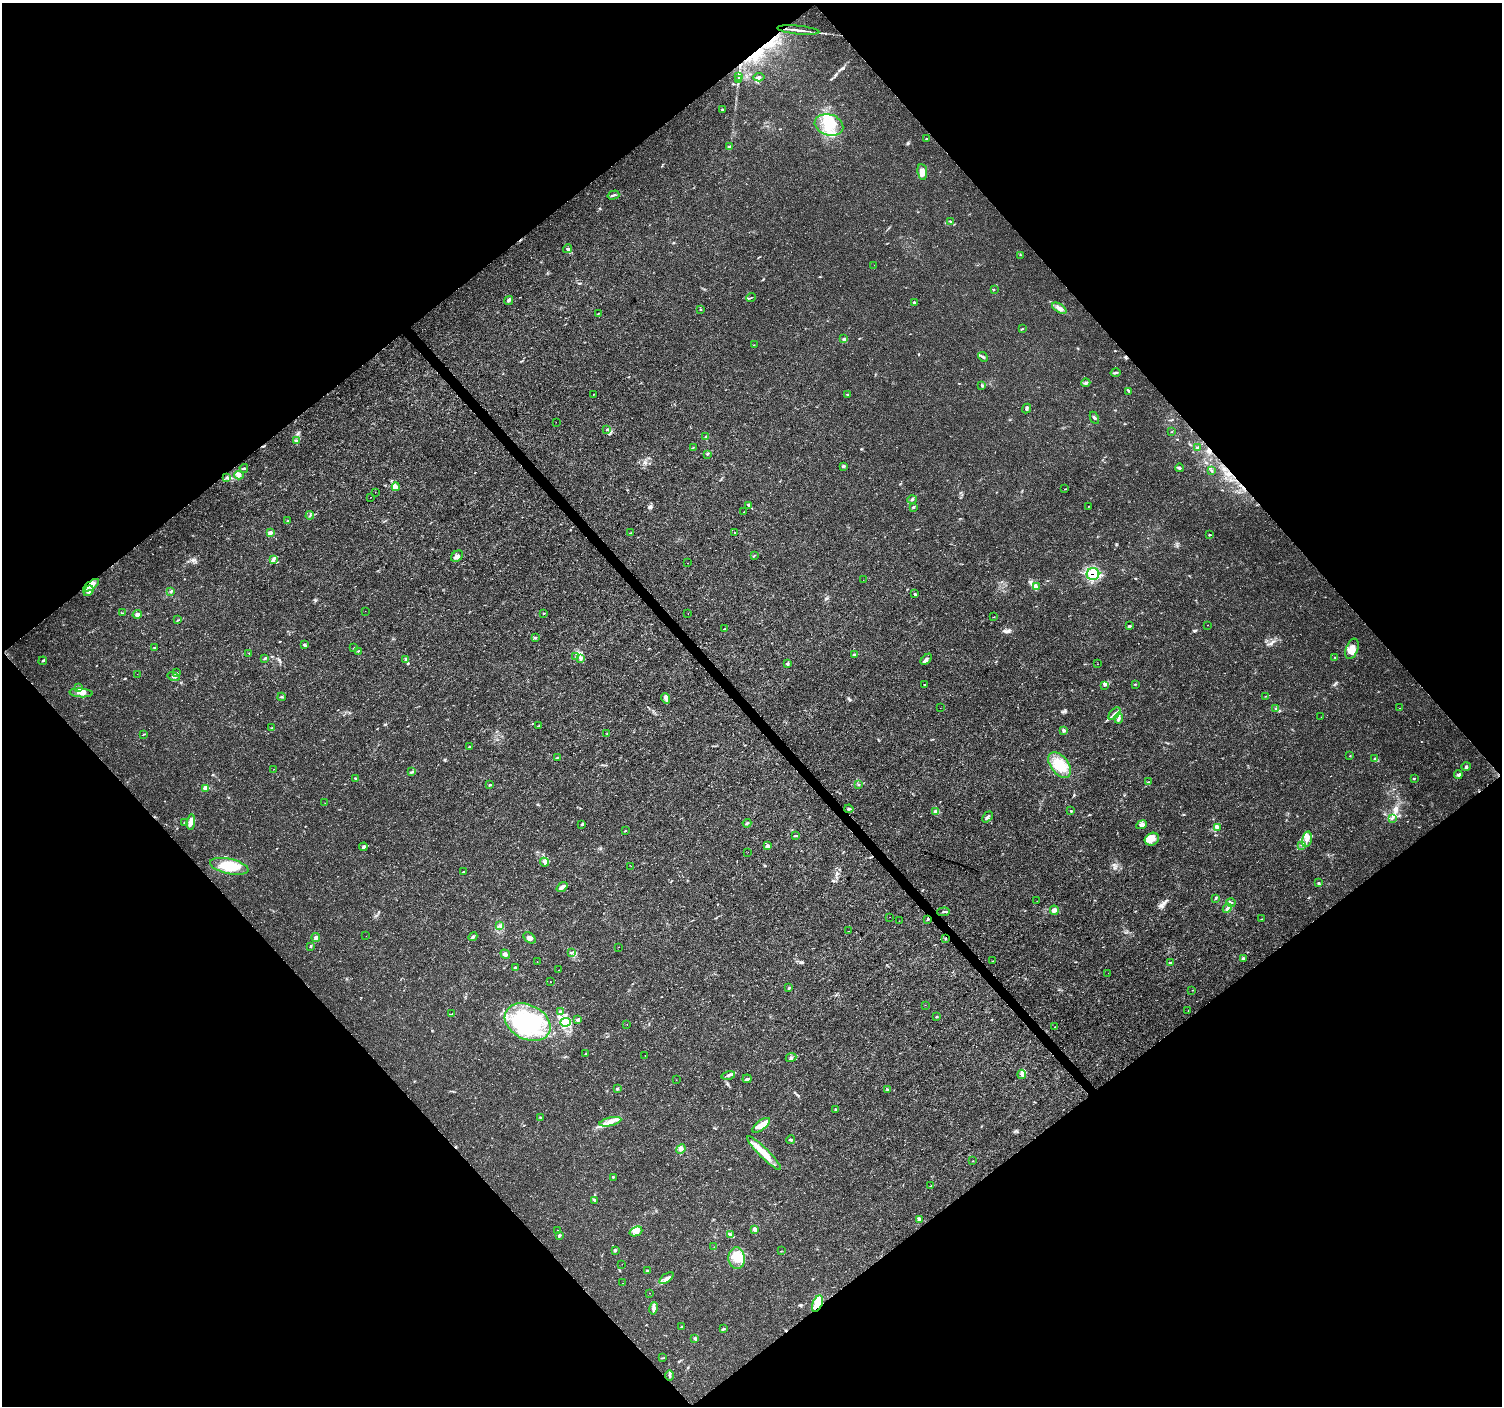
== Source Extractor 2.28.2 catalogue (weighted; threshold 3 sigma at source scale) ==
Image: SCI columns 7-6006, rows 209-5823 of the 6007 x 5966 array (HDU 1 of 3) = the unmasked area's bounding box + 8 px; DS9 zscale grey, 4 x 4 block average (1 PNG px = mean of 4 x 4 image px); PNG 1504 x 1408 px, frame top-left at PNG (2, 3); each listed source drawn as its Kron ellipse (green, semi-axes under 4 px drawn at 4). Shown black and unused: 50% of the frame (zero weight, under 3 of 4 exposures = <1% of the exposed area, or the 3 px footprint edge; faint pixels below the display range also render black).
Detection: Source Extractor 2.28.2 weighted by HDU 2 'WHT'. Background 0.00477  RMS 0.0014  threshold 0.00631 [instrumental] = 3 sigma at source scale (4.5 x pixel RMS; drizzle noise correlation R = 1.50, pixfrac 1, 0.0396/0.0396 arcsec/px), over >= 5 px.
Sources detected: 280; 7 inside a brighter object's white glare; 6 cosmic-ray / hot-pixel residue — neither listed nor drawn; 21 inside a brighter listed object's ellipse — not listed separately; the other 246 listed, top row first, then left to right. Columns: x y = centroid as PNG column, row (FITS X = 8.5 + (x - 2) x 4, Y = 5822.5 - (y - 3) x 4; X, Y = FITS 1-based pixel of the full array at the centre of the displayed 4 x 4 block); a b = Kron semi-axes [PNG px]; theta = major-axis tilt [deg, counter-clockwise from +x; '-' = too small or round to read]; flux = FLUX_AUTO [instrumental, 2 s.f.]
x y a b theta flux
798 30 21 2 -5 4.9
738 76 2 2 - 0.63
759 77 6 3 6 2.1
738 80 2 2 - 0.45
723 110 3 2 - 0.67
829 125 14 10 -17 19
927 139 3 2 - 0.49
729 147 3 2 - 0.62
922 172 8 4 -83 7.4
613 195 6 2 16 1.5
950 221 3 2 - 0.63
568 249 4 3 - 1.4
1020 255 2 2 - 0.29
874 265 2 2 - 0.13
994 290 2 2 - 0.36
751 298 5 2 - 0.9
509 300 5 2 - 2
915 302 2 2 - 0.29
1059 308 8 3 -32 3.4
700 310 2 2 - 0.47
598 313 3 2 - 0.43
1022 329 2 2 - 0.42
844 339 4 2 - 0.96
754 345 2 2 - 0.34
983 357 5 3 - 1.5
1115 373 5 2 - 1.3
1086 383 4 3 - 1.5
982 386 4 2 - 0.82
1129 391 3 2 - 0.78
593 395 2 2 - 0.27
848 395 3 2 - 0.58
1026 409 5 3 - 1.3
1094 418 6 2 -64 1.2
556 422 2 2 - 0.14
607 430 2 2 - 0.33
1171 432 2 2 - 0.28
706 437 4 2 - 0.85
296 441 3 2 - 1.1
693 448 2 2 - 0.33
1197 448 4 2 - 0.79
707 454 3 2 - 0.67
843 466 4 3 - 1.4
244 468 4 2 - 0.95
1179 468 4 3 - 1.4
1211 470 2 2 - 0.4
239 475 5 4 - 2.2
227 477 4 2 - 0.91
396 487 4 4 - 2.5
1065 489 2 2 - 0.28
375 492 2 2 - 0.82
371 497 2 2 - 0.26
912 500 4 3 - 1.4
748 505 4 3 - 1.1
1088 506 2 2 - 0.25
913 507 3 2 - 1.1
743 512 2 2 - 0.22
310 515 4 2 - 0.72
288 521 3 2 - 0.56
735 532 2 2 - 0.28
270 533 4 3 - 2.5
630 533 2 2 - 0.33
1210 535 3 2 - 0.65
754 555 3 2 - 0.49
457 556 6 5 - 3.2
273 560 4 3 - 2.5
688 563 2 2 - 0.38
1093 574 6 6 - 29
863 580 2 2 - 0.13
91 585 9 3 36 4.8
1037 587 3 3 - 1.4
88 591 6 4 51 3.5
171 591 3 2 - 0.98
914 594 3 2 - 0.69
365 611 2 2 - 0.24
122 613 2 2 - 0.46
544 613 3 2 - 0.56
688 613 2 2 - 0.16
137 614 5 3 - 3.2
994 617 3 2 - 0.36
178 620 2 2 - 0.33
1208 625 2 2 - 0.18
1129 626 3 2 - 0.91
724 629 3 2 - 0.54
535 637 4 2 - 0.69
305 645 4 2 - 1.4
154 648 3 2 - 0.4
354 648 2 2 - 0.53
1352 649 10 6 69 9.2
359 651 2 2 - 0.53
249 654 2 2 - 0.56
854 654 4 2 - 0.99
576 656 2 2 - 0.47
1335 657 2 2 - 0.54
265 658 4 2 - 1.2
581 658 2 2 - 0.36
405 659 3 2 - 0.49
926 659 7 3 44 2.6
43 661 4 2 - 1.1
787 664 4 3 - 1.1
1097 664 2 2 - 0.18
176 673 3 2 - 0.75
137 674 2 2 - 0.11
174 677 6 2 -18 1.4
925 684 2 2 - 0.41
1135 684 3 2 - 0.62
1104 685 2 2 - 0.51
79 688 4 2 - 0.97
81 693 12 3 -4 4.6
1266 696 2 2 - 0.36
282 697 4 2 - 0.76
666 698 5 4 - 2.3
940 708 2 2 - 0.15
1275 708 2 2 - 0.32
1400 708 2 2 - 0.48
1114 714 7 2 47 1.9
1321 717 2 2 - 0.17
1119 718 5 3 - 2
538 726 4 2 - 0.62
272 728 3 2 - 0.41
1064 731 3 2 - 0.76
144 734 4 2 - 0.59
607 734 3 2 - 0.52
469 747 3 2 - 0.59
1350 756 2 2 - 0.27
557 757 4 2 - 0.64
1375 759 2 2 - 0.34
1059 765 15 9 -54 20
1466 766 5 2 - 1.3
274 769 2 2 - 0.19
411 772 4 2 - 0.79
1458 775 4 4 - 1.7
356 778 4 2 - 0.88
1414 778 2 2 - 0.57
1148 782 3 2 - 0.45
858 784 2 2 - 0.5
490 785 2 2 - 0.66
206 788 3 3 - 4.2
325 803 2 2 - 0.2
849 809 4 2 - 1.2
936 811 4 2 - 0.99
1071 811 3 2 - 0.7
987 817 6 2 48 2.1
1392 818 4 2 - 0.81
191 822 8 4 84 3.8
184 823 3 2 - 0.52
747 823 4 2 - 0.79
582 824 4 2 - 1.1
1141 825 5 4 - 3.3
1217 827 2 2 - 0.65
625 831 3 2 - 0.51
795 836 4 2 - 0.85
1152 839 7 6 - 6.1
1307 839 8 5 77 5.2
1302 845 2 2 - 0.4
767 846 4 3 - 1.6
363 847 4 3 - 1.3
748 852 2 2 - 0.33
544 862 5 2 - 1.7
229 866 20 7 -12 20
631 866 2 2 - 0.13
463 872 3 2 - 0.81
1319 883 4 2 - 0.83
562 887 6 3 38 4.1
1216 898 3 2 - 0.86
1037 901 2 2 - 0.42
1231 903 4 3 - 1.3
1227 908 5 3 - 1.8
1054 910 5 3 - 3.3
944 912 6 2 5 1.7
890 917 2 2 - 0.23
928 919 2 2 - 0.73
1261 919 2 2 - 0.4
899 921 2 2 - 0.15
499 926 2 2 - 0.41
848 931 2 2 - 0.24
366 936 2 2 - 0.13
473 937 5 3 - 1.6
316 938 4 3 - 3.2
530 938 7 4 -40 3.2
945 939 2 2 - 0.57
310 947 2 2 - 0.44
619 947 2 2 - 0.12
572 952 2 2 - 0.59
505 954 5 3 - 2.3
1243 958 3 2 - 0.83
537 961 2 2 - 0.14
993 961 3 2 - 0.29
1171 963 4 2 - 1.5
515 968 3 2 - 0.82
559 970 2 2 - 0.69
1108 973 2 2 - 0.13
550 982 2 2 - 0.52
789 988 2 2 - 1.2
1192 990 2 2 - 0.22
925 1005 2 2 - 0.29
1188 1010 2 2 - 0.21
560 1011 3 2 - 0.93
451 1014 3 2 - 0.64
937 1017 2 2 - 0.46
578 1019 3 2 - 1.2
528 1022 24 17 -27 54
565 1022 5 4 - 4.1
627 1024 2 2 - 0.18
1055 1027 2 2 - 1
586 1053 2 2 - 0.45
645 1055 2 2 - 0.24
791 1058 5 2 - 1.3
1022 1074 5 2 - 1.5
728 1075 7 3 14 2.3
747 1079 4 2 - 1.6
676 1080 2 2 - 0.2
617 1089 3 3 - 1
887 1090 3 2 - 0.61
835 1109 2 2 - 0.54
540 1117 2 2 - 0.33
610 1122 11 4 13 6.1
761 1125 10 4 38 11
791 1140 4 3 - 1.3
681 1149 5 3 - 2.4
764 1153 23 5 -45 15
973 1161 2 2 - 0.27
613 1177 2 2 - 0.58
930 1186 2 2 - 0.35
595 1200 2 2 - 0.53
920 1219 2 2 - 0.35
755 1230 4 3 - 2.2
557 1231 2 2 - 0.36
636 1231 6 4 22 4.2
730 1234 3 2 - 0.71
559 1235 3 3 - 1.2
714 1247 2 2 - 0.25
615 1250 2 2 - 1.2
781 1251 2 2 - 0.29
737 1258 10 8 -84 11
622 1264 2 2 - 0.17
647 1271 3 2 - 0.6
666 1278 8 3 36 2.8
622 1283 2 2 - 0.15
650 1293 2 2 - 0.17
817 1304 9 4 67 12
654 1308 6 4 78 2.5
682 1327 3 2 - 0.82
723 1329 4 2 - 0.91
695 1339 4 3 - 1.1
662 1358 3 2 - 0.66
670 1375 5 3 - 1.6
Overlapping masked pixels (flux is a lower limit): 4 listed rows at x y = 798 30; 1093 574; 91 585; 817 1304
Diffuse or blended objects may show on this block-average render without a row.